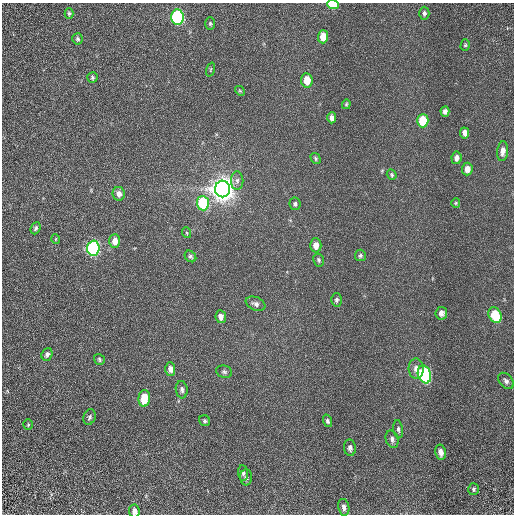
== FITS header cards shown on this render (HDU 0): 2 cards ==
NAXIS1  =                  512 / Required FITS header
NAXIS2  =                  512 / Required FITS header

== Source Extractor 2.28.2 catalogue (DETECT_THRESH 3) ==
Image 512 x 512 px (HDU 0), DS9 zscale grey, 1 PNG px = 1 image px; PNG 516 x 516 px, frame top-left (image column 1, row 512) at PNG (2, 3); each listed source drawn as its Kron ellipse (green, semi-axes under 4 px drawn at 4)
Background 1.41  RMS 0.66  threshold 1.99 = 3 sigma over >= 5 px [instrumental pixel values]
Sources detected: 64; all 64 listed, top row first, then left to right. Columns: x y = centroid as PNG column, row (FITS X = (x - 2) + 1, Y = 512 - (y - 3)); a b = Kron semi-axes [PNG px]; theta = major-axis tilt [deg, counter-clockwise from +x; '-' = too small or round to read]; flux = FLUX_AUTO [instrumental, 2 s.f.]
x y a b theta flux
333 4 6 4 -4 1600
69 13 5 4 - 71
424 13 6 5 - 120
177 17 7 6 - 7600
210 24 6 5 - 72
323 37 6 5 - 640
77 39 5 5 - 79
465 45 6 4 75 64
210 69 7 3 71 47
92 78 5 5 - 79
307 80 7 5 -84 690
240 91 5 4 - 52
346 104 5 4 - 57
445 112 5 4 - 160
332 118 5 4 - 200
423 121 6 5 - 1600
465 133 5 4 - 240
503 151 10 5 84 290
316 158 6 4 -57 71
456 158 6 5 - 190
467 169 6 5 - 370
392 175 5 4 - 68
237 181 9 6 -90 180
223 189 8 7 - 55000
119 194 7 6 - 250
203 203 7 6 - 3000
456 203 5 4 - 52
295 204 6 5 - 110
36 228 6 4 66 100
187 233 5 3 - 46
56 239 5 3 - 38
115 241 7 5 90 420
316 245 7 5 -89 380
93 248 7 6 - 9400
360 255 6 5 - 92
190 256 6 5 - 84
319 260 6 5 - 93
336 300 6 5 - 100
256 304 10 6 -23 160
441 313 6 6 - 210
495 315 8 6 -64 1800
221 317 6 5 - 230
47 354 6 5 - 130
99 359 6 5 - 74
170 369 7 5 -89 220
416 369 10 7 -85 270
224 372 8 6 -18 110
424 374 9 6 -72 7000
506 381 9 6 -48 150
182 390 8 6 -83 150
144 398 8 5 83 1100
90 417 8 6 68 110
205 421 6 5 - 79
327 421 6 4 -72 110
28 425 5 4 - 60
398 429 9 4 -83 110
392 439 9 6 -72 170
350 448 8 6 -84 180
441 452 7 5 -78 280
243 473 8 5 -84 100
246 477 8 6 -88 130
474 489 6 5 - 88
344 507 8 5 -78 210
134 511 6 5 - 260
At the frame edge (FLAGS 8, measured only in part): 2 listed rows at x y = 333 4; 134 511